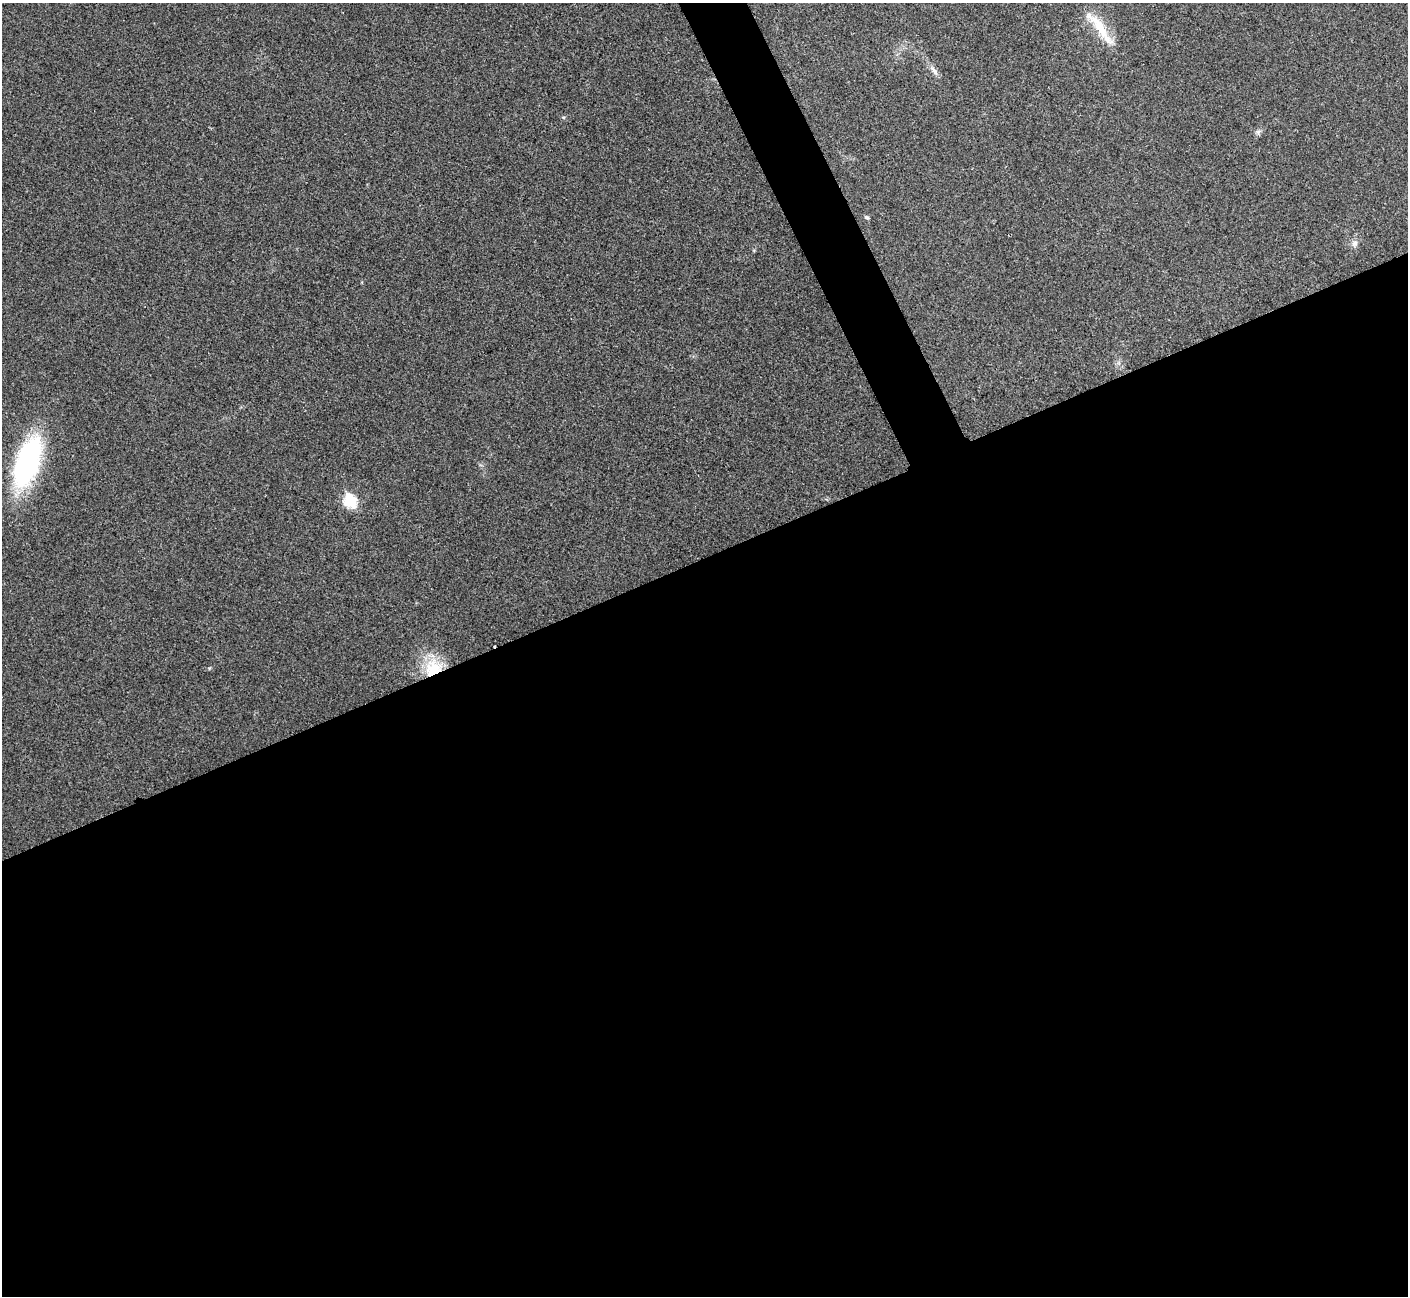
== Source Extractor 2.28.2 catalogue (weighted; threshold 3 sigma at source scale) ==
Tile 15 of 4 x 4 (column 3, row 4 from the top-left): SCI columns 2816-4221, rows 159-1452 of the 5634 x 5622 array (HDU 1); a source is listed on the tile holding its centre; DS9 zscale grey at full resolution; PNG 1410 x 1298 px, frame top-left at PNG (2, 3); no overlay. Shown black and unused: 59% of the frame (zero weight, under 3 of 4 exposures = <1% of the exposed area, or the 3 px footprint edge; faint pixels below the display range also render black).
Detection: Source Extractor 2.28.2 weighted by HDU 2 'WHT'; one run over the whole footprint, this tile lists its part. Background 0.0537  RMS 0.0067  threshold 0.0302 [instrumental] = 3 sigma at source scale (4.5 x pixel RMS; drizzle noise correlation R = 1.50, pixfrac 1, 0.05/0.05 arcsec/px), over >= 5 px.
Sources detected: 9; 1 cosmic-ray / hot-pixel residue — not listed; the other 8 listed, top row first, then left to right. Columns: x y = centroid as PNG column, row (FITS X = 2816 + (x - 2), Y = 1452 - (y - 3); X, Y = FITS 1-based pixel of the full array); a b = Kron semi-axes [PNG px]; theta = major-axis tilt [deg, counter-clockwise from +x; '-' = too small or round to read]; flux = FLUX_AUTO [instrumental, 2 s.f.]
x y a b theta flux
1100 27 46 11 -55 19
933 70 19 4 -54 3.3
1258 132 7 5 57 1.5
867 217 6 4 -20 1
1355 243 8 7 - 2.4
27 463 46 19 70 130
350 501 7 6 - 59
433 669 23 21 30 26
Overlapping masked pixels (flux is a lower limit): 1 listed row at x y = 433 669